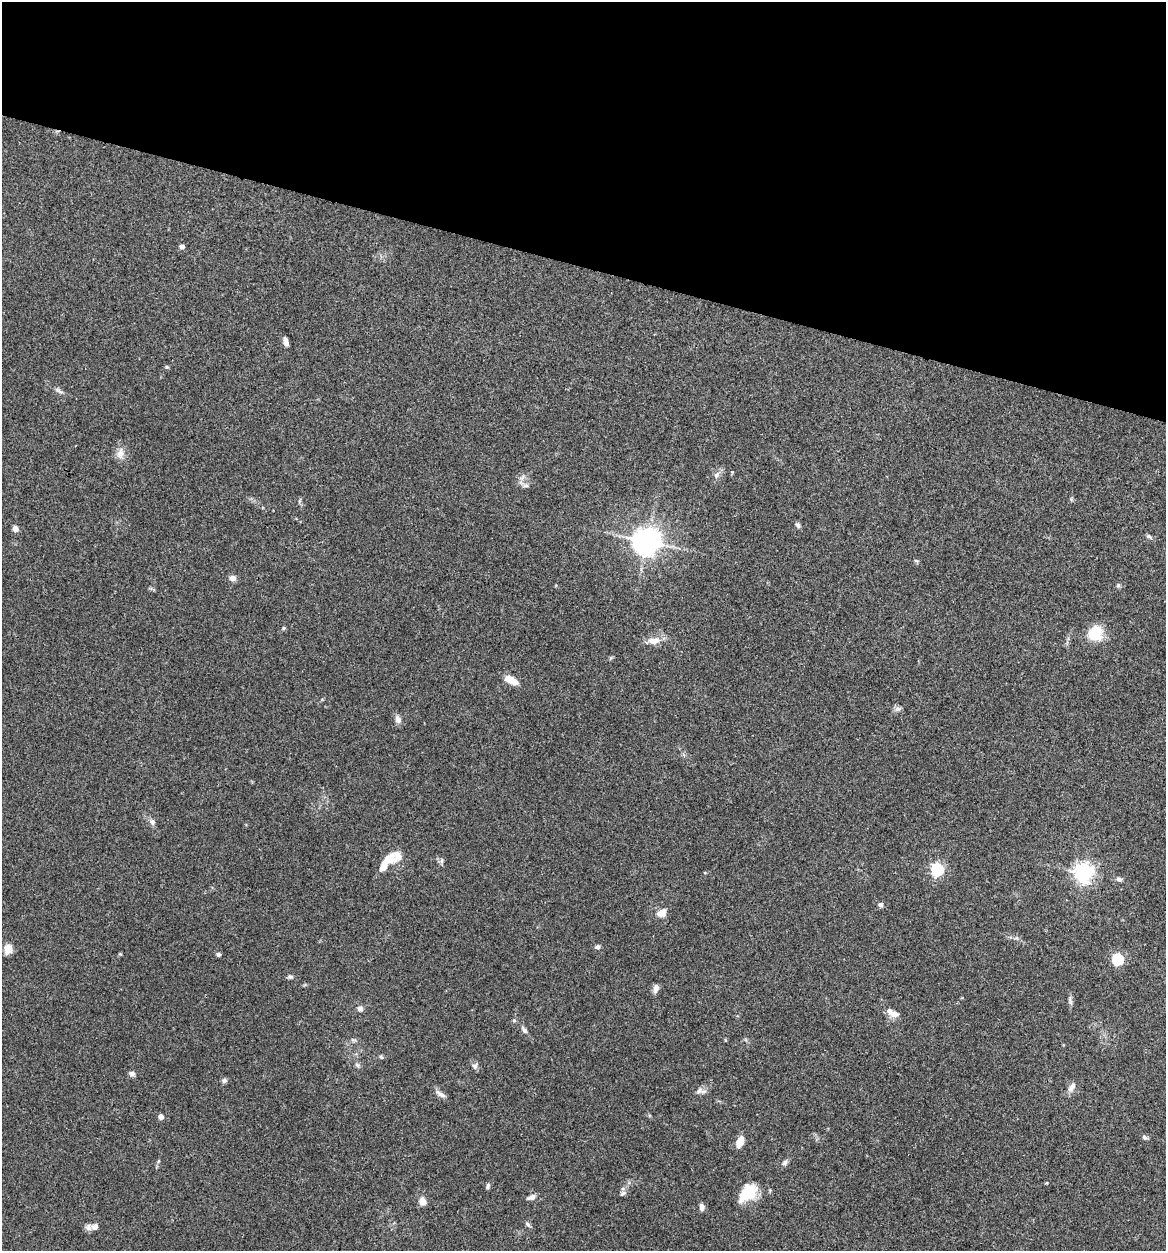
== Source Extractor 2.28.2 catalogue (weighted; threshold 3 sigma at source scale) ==
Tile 2 of 4 x 4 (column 2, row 1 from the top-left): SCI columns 1289-2452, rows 3751-4999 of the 5024 x 5001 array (HDU 1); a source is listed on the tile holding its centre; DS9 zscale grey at full resolution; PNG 1168 x 1253 px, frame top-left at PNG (2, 2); no overlay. Shown black and unused: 21% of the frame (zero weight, under 3 of 4 exposures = <1% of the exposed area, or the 3 px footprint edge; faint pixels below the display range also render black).
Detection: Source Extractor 2.28.2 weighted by HDU 2 'WHT'; one run over the whole footprint, this tile lists its part. Background 0.0777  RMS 0.0062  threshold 0.0278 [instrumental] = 3 sigma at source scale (4.5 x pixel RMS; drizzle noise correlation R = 1.50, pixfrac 1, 0.05/0.05 arcsec/px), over >= 5 px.
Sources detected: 66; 5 inside a brighter listed object's ellipse — not listed separately; the other 61 listed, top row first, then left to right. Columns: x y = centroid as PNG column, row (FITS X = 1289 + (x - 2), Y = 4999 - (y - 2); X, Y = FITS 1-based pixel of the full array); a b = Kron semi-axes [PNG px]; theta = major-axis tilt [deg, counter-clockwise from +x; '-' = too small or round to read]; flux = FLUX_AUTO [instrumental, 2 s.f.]
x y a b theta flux
182 246 5 5 - 2.4
286 342 8 5 -76 3
167 367 5 4 - 0.89
59 391 15 4 -26 2.1
120 453 16 9 77 4.5
732 472 4 4 - 0.52
716 475 10 7 52 2.5
526 486 8 4 8 1.4
798 525 8 6 -44 1.4
15 529 8 6 -65 2.4
1149 536 8 5 -27 1.4
647 541 8 8 - 750
916 561 7 4 -36 0.79
233 578 6 6 - 3.4
1118 585 6 5 - 1
284 628 5 5 - 0.76
1095 633 19 18 - 13
656 640 15 10 33 5.1
511 680 17 8 -26 6.5
898 709 9 6 16 1.9
398 719 10 7 -69 2.9
152 822 9 7 -58 2.2
388 859 11 8 16 11
441 861 7 5 73 1.3
937 869 6 5 - 93
1083 873 7 6 - 320
1119 879 8 5 -15 1.6
880 905 7 6 - 1.6
662 913 12 10 30 5
597 947 6 5 - 1.6
8 949 11 9 76 5.2
120 954 5 4 - 0.61
219 954 5 5 - 1.3
1118 959 5 5 - 62
290 977 7 6 - 1.3
656 988 8 6 70 3.8
1070 1001 11 5 -78 1.8
360 1008 7 7 - 2.1
895 1014 12 8 -2 3.8
514 1020 5 5 - 0.88
524 1030 11 5 -52 2
381 1057 6 5 - 0.93
357 1065 8 5 -22 1.3
475 1066 9 7 75 1.9
132 1074 8 6 -24 1.7
224 1080 7 6 - 1.4
1072 1087 13 6 60 3.8
699 1091 11 7 46 2.5
440 1094 16 6 -33 2.8
161 1116 4 4 - 4.6
1145 1137 7 5 -33 1.5
739 1142 13 8 65 5.6
785 1163 8 6 44 1.7
487 1186 8 5 71 1.2
623 1193 9 6 30 1.5
747 1193 27 16 49 18
531 1197 13 6 20 2.4
422 1201 7 6 - 6.1
702 1207 8 5 -81 2.7
527 1224 9 5 -55 1.4
95 1227 8 8 - 2.5